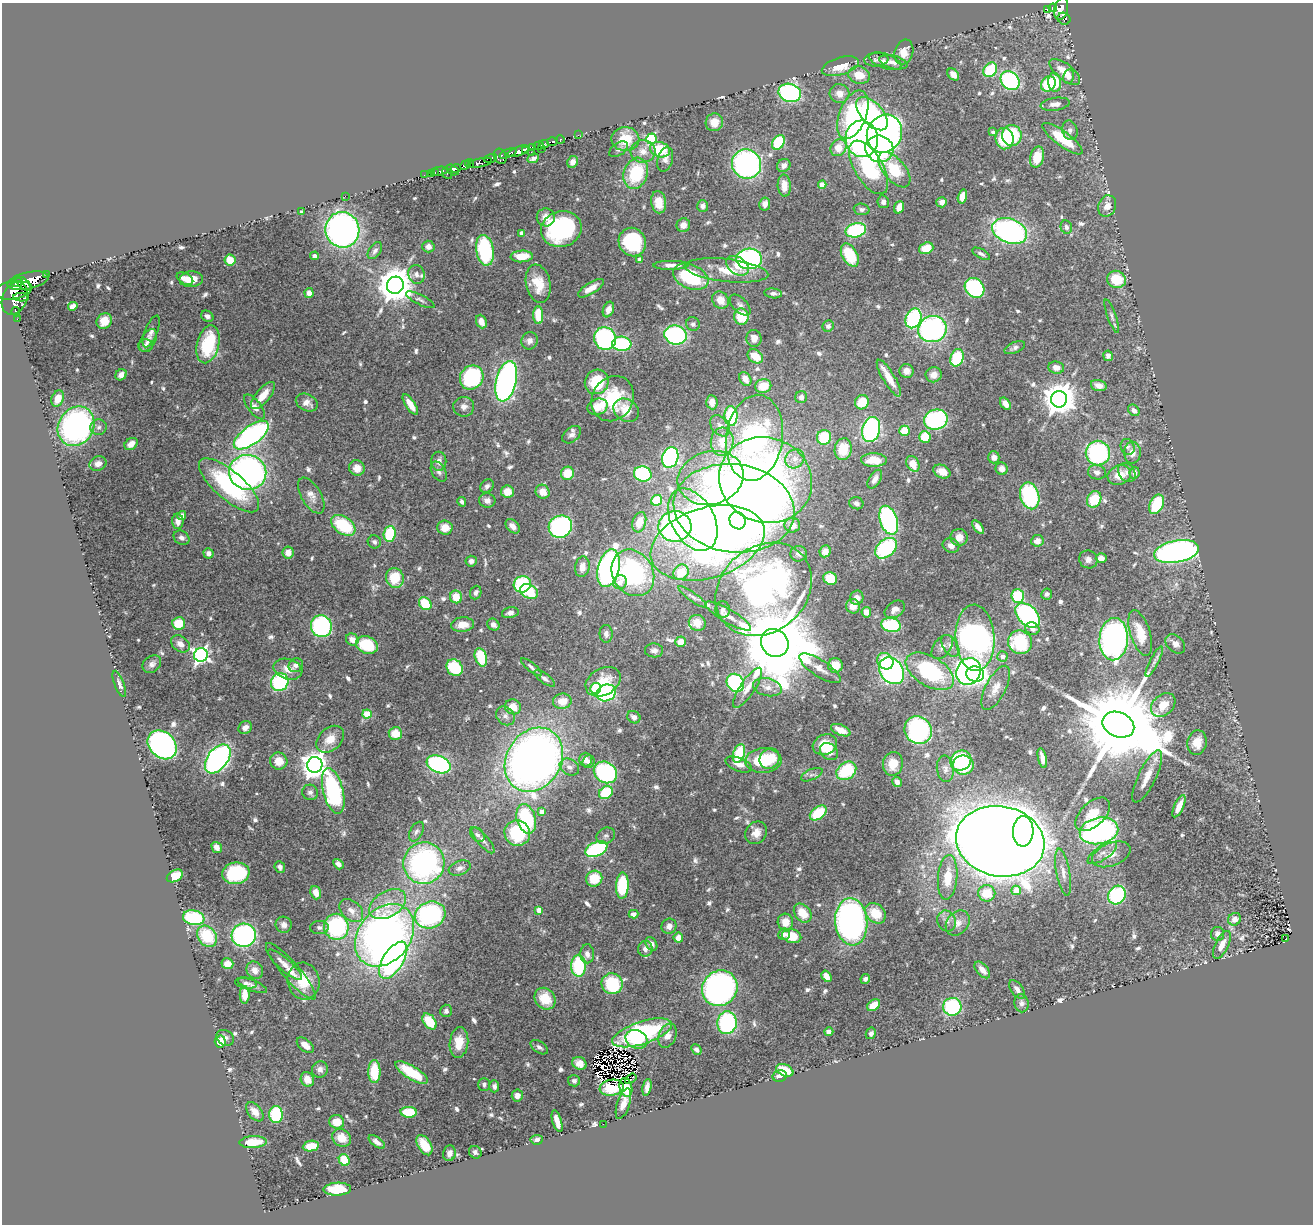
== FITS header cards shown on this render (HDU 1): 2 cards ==
NAXIS1  =                 1311
NAXIS2  =                 1222

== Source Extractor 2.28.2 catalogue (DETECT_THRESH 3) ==
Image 1311 x 1222 px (HDU 1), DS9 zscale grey, 1 PNG px = 1 image px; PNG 1315 x 1226 px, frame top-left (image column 1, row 1222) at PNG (2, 3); each listed source drawn as its Kron ellipse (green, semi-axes under 4 px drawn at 4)
Background 0.709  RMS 0.027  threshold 0.08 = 3 sigma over >= 5 px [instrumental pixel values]
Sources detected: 705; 9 with non-positive FLUX_AUTO (blend fragments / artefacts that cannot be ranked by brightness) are neither listed nor drawn; of the other 696, the 500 brightest by FLUX_AUTO listed and drawn (196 fainter detections omitted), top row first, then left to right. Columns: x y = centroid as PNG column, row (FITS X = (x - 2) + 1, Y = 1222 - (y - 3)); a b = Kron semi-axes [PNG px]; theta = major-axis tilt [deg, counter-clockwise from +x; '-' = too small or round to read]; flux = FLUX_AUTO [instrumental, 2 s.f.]
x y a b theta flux
1053 8 4 3 - 71
1061 9 11 6 77 480
1048 10 4 3 - 100
1064 19 7 5 -34 45
904 52 12 9 72 20
876 60 12 6 4 5.7
885 61 17 7 -19 11
893 62 14 6 -14 10
840 66 19 8 16 32
990 70 8 6 52 93
1065 72 18 8 -38 31
953 74 7 5 -47 13
859 75 11 8 -15 29
1069 77 7 5 74 6.9
1010 81 10 8 -43 240
1055 82 9 6 -85 48
1048 84 8 6 48 82
790 93 11 9 -18 340
839 94 10 9 - 15
1055 104 14 6 8 11
872 114 20 11 -48 200
853 115 25 13 68 200
714 122 9 8 - 22
1070 130 10 7 -75 7.2
993 132 4 3 - 5.6
884 134 19 17 63 620
578 135 2 2 - 9.6
1012 135 10 10 - 120
625 139 14 12 -2 50
651 139 5 5 - 140
862 139 18 16 -86 550
1005 139 11 9 -84 65
1062 139 24 7 -37 68
560 140 4 3 - 60
552 142 5 3 - 60
778 142 8 5 57 98
544 144 5 4 - 110
539 146 5 4 - 340
533 147 4 3 - 340
541 148 3 2 - 110
838 148 9 7 58 32
619 149 10 6 34 5.5
879 149 14 13 - 240
660 150 10 7 -17 66
518 151 11 4 21 960
526 151 3 2 - 260
643 151 12 11 - 19
531 152 2 2 - 35
508 153 9 4 20 110
500 156 8 6 -66 320
1037 157 11 7 76 38
490 158 7 4 14 220
533 158 6 3 24 5.4
665 159 12 7 73 10
573 162 6 5 - 10
470 163 4 3 - 46
480 163 12 4 11 340
746 164 15 14 - 430
465 165 5 3 - 220
784 165 7 6 - 9.5
869 167 30 14 -59 200
456 168 5 4 - 300
452 170 7 4 -31 440
894 170 21 11 -50 73
439 171 9 4 8 33
435 172 3 2 - 26
431 173 3 2 - 11
447 173 6 4 -52 37
636 173 16 12 72 94
424 175 2 2 - 8.5
822 184 4 4 - 26
784 186 11 6 -86 19
345 196 2 2 - 110
962 196 7 4 75 21
659 202 11 7 -81 29
883 202 6 5 - 7
942 202 5 5 - 9.5
765 204 6 5 - 10
703 206 6 5 - 8.5
1107 206 11 9 67 18
899 207 6 4 69 17
862 209 8 6 -4 5.5
302 212 4 4 - 12
546 217 9 9 - 14
683 225 7 6 - 13
1066 227 7 5 -76 5.5
561 229 20 17 16 240
342 230 18 17 - 690
856 230 10 7 14 160
1010 231 18 12 -21 470
522 233 4 4 - 11
632 242 14 13 - 150
428 246 6 6 - 9.9
926 248 7 5 20 37
485 250 15 9 -80 160
375 251 9 5 55 6.7
981 254 10 4 -28 6.3
850 255 12 7 -59 75
315 256 4 3 - 6.7
522 256 11 6 3 33
640 259 4 4 - 10
749 259 13 10 2 300
230 260 5 5 - 27
671 265 18 4 1 13
737 266 12 8 -34 20
726 270 42 11 -6 55
46 274 3 3 - 54
416 274 9 8 - 9.5
691 277 18 12 -23 120
185 279 9 5 -28 18
191 279 12 8 2 21
1116 279 9 8 - 53
28 281 21 8 12 2500
17 282 5 4 - 470
24 284 9 5 -38 1100
538 284 19 12 -78 39
395 285 8 8 - 4600
591 288 15 5 31 19
975 288 11 9 -46 200
13 290 18 9 8 900
309 293 5 4 - 14
773 293 9 5 -7 6.8
21 297 8 4 -1 160
15 298 17 12 65 1400
420 300 16 5 -27 6.3
720 300 9 8 - 23
740 305 13 7 -46 8.3
73 306 5 4 - 14
608 309 8 5 69 16
16 312 5 3 - 140
538 315 9 5 -87 50
207 316 6 5 - 8.7
741 316 8 7 - 55
1112 316 17 4 -71 6.2
913 318 10 7 67 200
17 319 2 2 - 9.2
104 321 8 7 - 20
481 322 7 5 -68 12
693 324 7 6 - 5.4
828 326 6 5 - 5.2
932 329 14 13 - 370
151 331 17 6 68 8.9
675 335 11 9 -16 300
605 338 12 10 -56 310
754 338 8 7 - 14
148 340 12 7 60 10
530 341 9 8 - 9.9
208 344 19 11 76 130
622 344 9 7 -4 150
145 346 7 6 - 5.2
1015 348 11 5 23 7
755 356 8 6 -36 30
1108 356 5 5 - 6.5
957 358 9 6 71 110
1056 367 8 6 -7 14
907 371 7 7 - 14
121 375 6 5 - 12
934 375 8 7 - 15
472 377 12 11 - 180
889 378 21 6 -59 32
745 379 7 5 -58 14
506 381 20 10 77 730
597 382 12 11 - 68
763 386 8 7 - 36
1099 386 8 5 -17 14
263 395 17 7 50 26
801 397 6 6 - 7.1
58 398 8 6 69 27
613 399 23 20 57 98
1059 399 8 8 - 3700
712 402 7 5 -85 13
862 402 7 7 - 42
307 403 11 8 -27 12
410 404 12 4 -57 21
1005 404 7 4 -54 13
254 407 15 6 -52 13
464 407 10 10 - 10
598 407 10 8 22 34
626 410 13 11 -35 42
1134 410 6 5 - 8.1
731 416 10 6 -89 120
936 420 12 10 14 220
76 426 21 17 58 470
720 426 12 8 -49 11
99 427 8 8 - 8.4
871 430 13 9 77 320
905 431 5 5 - 43
251 435 20 9 36 490
572 435 10 7 39 8.6
824 437 7 7 - 80
925 437 6 5 - 58
754 438 43 28 82 660
722 442 14 11 84 31
131 444 7 5 37 16
1128 447 8 6 -67 5.6
843 449 11 8 80 48
1098 453 12 12 - 230
1132 453 11 8 89 15
670 457 10 8 72 310
994 457 6 5 - 9.6
795 459 10 9 - 15
874 460 13 6 -1 41
439 461 9 7 89 11
98 464 9 7 21 11
913 464 8 6 -59 31
357 468 8 7 - 16
1002 469 6 6 - 13
439 471 11 7 -60 7.4
942 471 9 6 -25 20
248 472 19 17 -13 640
1097 472 9 7 -13 8.7
567 473 6 6 - 42
1127 473 10 8 -56 8.3
1134 473 6 5 - 8.6
643 474 9 7 -14 170
1119 475 12 9 21 28
711 478 33 26 15 210
875 479 10 5 58 12
766 480 47 42 -20 640
229 485 38 14 -41 200
487 486 7 6 - 5.9
507 492 6 6 - 24
543 492 7 6 - 18
311 495 20 10 -59 15
1030 496 13 9 -74 180
1094 499 8 7 - 52
487 500 8 7 - 9.3
657 500 6 5 - 45
462 502 5 3 - 5.3
856 503 7 6 - 6.2
1157 504 10 6 66 83
734 508 61 44 -7 2300
182 516 4 4 - 13
693 520 33 21 -61 220
889 520 15 8 -71 350
178 521 7 6 - 11
738 521 9 7 -62 130
639 522 10 6 72 25
343 525 13 8 -35 94
792 525 8 7 - 19
513 526 8 5 -48 12
675 526 16 15 - 440
560 527 12 11 - 330
978 527 8 4 -52 12
445 528 7 7 - 25
390 534 8 6 85 84
959 537 8 8 - 21
181 538 8 6 -35 6.8
1037 541 6 6 - 13
374 542 7 6 - 5.7
708 543 59 35 17 960
951 546 8 7 - 13
886 548 12 8 39 190
825 551 6 5 - 11
1176 551 23 11 11 610
288 552 6 6 - 16
209 553 5 5 - 10
799 554 8 7 - 7.2
1101 558 5 4 - 12
1088 559 9 8 - 9.5
471 561 5 5 - 8.7
582 567 10 7 80 17
609 568 19 10 76 660
681 572 8 7 - 51
633 573 24 20 -58 250
395 578 10 8 -68 58
830 579 7 6 - 51
620 582 7 6 - 15
522 584 9 8 - 130
764 589 52 42 40 740
529 592 9 7 -31 70
476 593 7 5 69 6.1
1047 594 5 5 - 5.6
1018 596 7 6 - 100
456 597 6 6 - 32
693 597 17 4 -36 7.1
857 598 7 6 - 12
425 604 7 5 -50 66
853 606 7 7 - 19
895 609 11 7 34 12
723 610 8 7 - 7.3
866 612 5 4 - 17
510 613 8 5 14 8.8
1028 615 14 9 -45 290
728 616 26 6 -30 18
179 623 6 6 - 49
697 623 8 8 - 20
462 625 11 7 4 24
493 625 6 5 - 8.3
891 625 10 7 -8 120
321 626 11 10 - 220
1032 629 7 6 - 9.2
1140 633 24 10 -73 50
606 634 9 6 -87 8.3
975 638 33 19 -87 770
1114 639 21 14 86 600
352 640 6 6 - 16
681 642 5 5 - 20
1020 642 12 11 - 120
775 643 15 13 -48 32000
180 644 10 7 -36 13
1175 644 11 8 -43 13
367 645 11 8 -21 77
950 646 12 7 -56 11
942 647 14 8 52 11
654 650 9 7 -3 6.8
201 655 7 7 - 620
1003 656 5 5 - 11
481 657 9 6 -72 63
885 661 9 7 -49 43
1154 661 17 4 63 8
152 664 10 8 40 8.7
296 665 7 6 - 7.6
835 665 7 7 - 33
532 667 13 4 -40 6
455 668 9 7 -50 94
820 668 24 8 -33 19
288 669 15 10 -15 19
892 671 14 11 -54 460
930 671 27 14 -31 210
969 671 14 12 63 430
975 674 9 7 -14 150
544 678 12 5 -37 7.7
280 682 9 8 - 170
603 682 19 13 30 45
735 683 9 8 - 190
119 684 14 4 -69 7.7
768 687 14 8 -12 16
596 688 5 5 - 100
748 688 23 7 57 19
996 688 24 10 63 23
606 693 10 8 26 180
562 701 9 7 7 27
1163 705 14 10 42 35
513 707 8 7 - 23
367 714 4 4 - 66
505 716 10 8 -48 8.2
634 717 7 6 - 8
1118 725 16 12 -23 41000
245 728 7 6 - 10
841 730 10 5 -23 21
918 730 14 13 - 330
395 733 7 6 - 32
330 739 16 11 43 27
1197 742 12 9 77 23
162 745 16 12 -44 480
825 745 12 10 24 30
829 751 10 8 -39 47
739 753 9 5 70 74
1042 758 10 4 -77 10
218 759 16 10 52 500
769 759 10 9 - 54
534 760 33 27 58 1400
585 760 7 6 - 9.4
763 760 18 12 3 86
279 761 9 8 - 24
961 761 11 10 - 120
588 762 6 6 - 7.6
439 764 12 8 -21 270
739 764 14 6 -22 14
893 764 12 10 78 30
315 765 8 7 - 2100
963 765 10 9 - 93
569 767 10 7 -29 9.9
945 769 13 8 -83 10
846 771 11 8 37 93
605 772 12 10 -33 230
812 775 11 5 24 6.1
1147 776 28 9 64 28
897 782 5 4 - 8.1
333 791 24 10 -76 250
310 792 8 7 - 6.8
606 793 7 6 - 81
1179 806 12 4 65 19
542 812 4 4 - 17
818 813 9 6 37 70
1093 814 21 12 43 35
526 819 15 9 -74 140
1023 831 15 10 87 300
1099 831 19 13 11 400
416 832 11 6 62 6.6
517 833 13 12 - 110
756 833 12 10 50 18
477 835 8 6 -43 6.4
606 836 9 8 - 6.4
483 840 17 5 -49 8.8
1000 841 44 35 -11 6800
217 847 6 4 -58 12
596 849 12 7 24 240
1102 853 17 7 34 13
1111 854 20 11 21 24
424 863 21 20 - 460
338 864 6 4 -51 10
280 867 6 5 - 5.7
460 868 11 7 20 8.7
1063 872 24 6 -80 16
236 873 14 10 7 140
175 876 8 5 27 45
948 877 22 9 85 42
594 879 8 7 - 52
622 886 13 6 87 120
1016 890 4 4 - 28
316 893 7 5 -71 16
987 893 8 8 - 40
1117 895 10 8 55 170
388 904 20 13 31 39
539 910 4 4 - 22
351 911 14 9 -42 17
803 913 10 7 -52 35
875 913 11 9 -44 47
634 914 5 4 - 10
430 915 16 13 23 310
194 918 11 7 -9 120
1235 919 6 6 - 14
947 921 11 9 -66 11
785 922 8 7 - 25
851 922 23 16 -85 670
958 923 13 10 48 17
284 925 8 8 - 8.6
669 926 8 7 - 9.2
319 927 9 6 -2 6.5
336 927 13 12 - 200
784 934 6 5 - 7.8
1218 934 7 6 - 8.6
244 935 12 11 - 320
385 935 34 26 51 1100
207 936 11 9 -51 77
792 936 9 7 -14 42
678 938 5 4 - 14
1286 939 3 2 - 21
651 944 7 5 -58 10
1222 945 15 6 64 15
645 949 8 7 - 11
587 954 9 7 -89 10
393 960 21 10 58 440
227 964 6 5 - 19
285 965 22 6 -41 15
578 966 11 7 89 130
255 970 9 7 -52 11
982 970 10 5 -49 16
291 971 36 8 -49 21
826 976 6 4 -57 18
865 979 5 4 - 6.2
303 981 19 16 -77 44
246 983 11 5 -9 6.5
612 984 10 10 - 140
252 985 15 5 -22 7.6
720 988 18 17 - 520
1017 989 11 5 -53 8.9
245 995 9 5 90 22
545 999 11 10 - 43
1022 1003 9 7 -80 7.4
874 1005 7 5 39 27
952 1007 9 9 - 140
446 1011 6 5 - 5.9
430 1021 9 6 -53 58
727 1023 11 9 85 220
829 1031 4 4 - 9.8
642 1033 31 11 18 210
871 1033 6 5 - 6.2
667 1036 12 8 68 15
225 1038 9 7 -32 7.4
636 1039 11 9 -25 46
220 1042 6 5 - 35
459 1043 15 9 83 34
305 1045 10 6 -40 13
539 1047 10 5 -34 6.2
696 1050 6 4 -48 6.3
579 1063 7 6 - 14
320 1069 8 7 - 9.7
785 1070 9 5 -23 51
374 1072 11 6 90 61
412 1072 18 6 -31 73
780 1076 7 5 12 8.5
307 1079 7 6 - 21
631 1079 6 2 36 5.7
574 1081 6 5 - 6
484 1084 6 6 - 5.7
494 1086 6 5 - 6.8
626 1087 9 6 -75 43
647 1087 8 4 79 12
612 1088 12 8 8 51
517 1095 6 5 - 8.4
623 1104 16 6 72 17
255 1112 11 7 -52 16
409 1112 8 5 -3 52
276 1114 8 6 -89 130
557 1121 11 4 -73 16
337 1122 7 7 - 26
603 1124 2 2 - 19
342 1138 10 8 -35 27
537 1140 6 5 - 5.7
253 1142 14 6 3 38
377 1142 9 4 -36 9.8
424 1145 11 6 -59 34
311 1146 8 5 9 29
475 1152 7 6 - 6.7
449 1153 8 6 75 11
344 1160 6 5 - 42
337 1189 14 6 1 64
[196 fainter detections neither listed nor drawn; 9 non-positive-flux detections neither listed nor drawn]